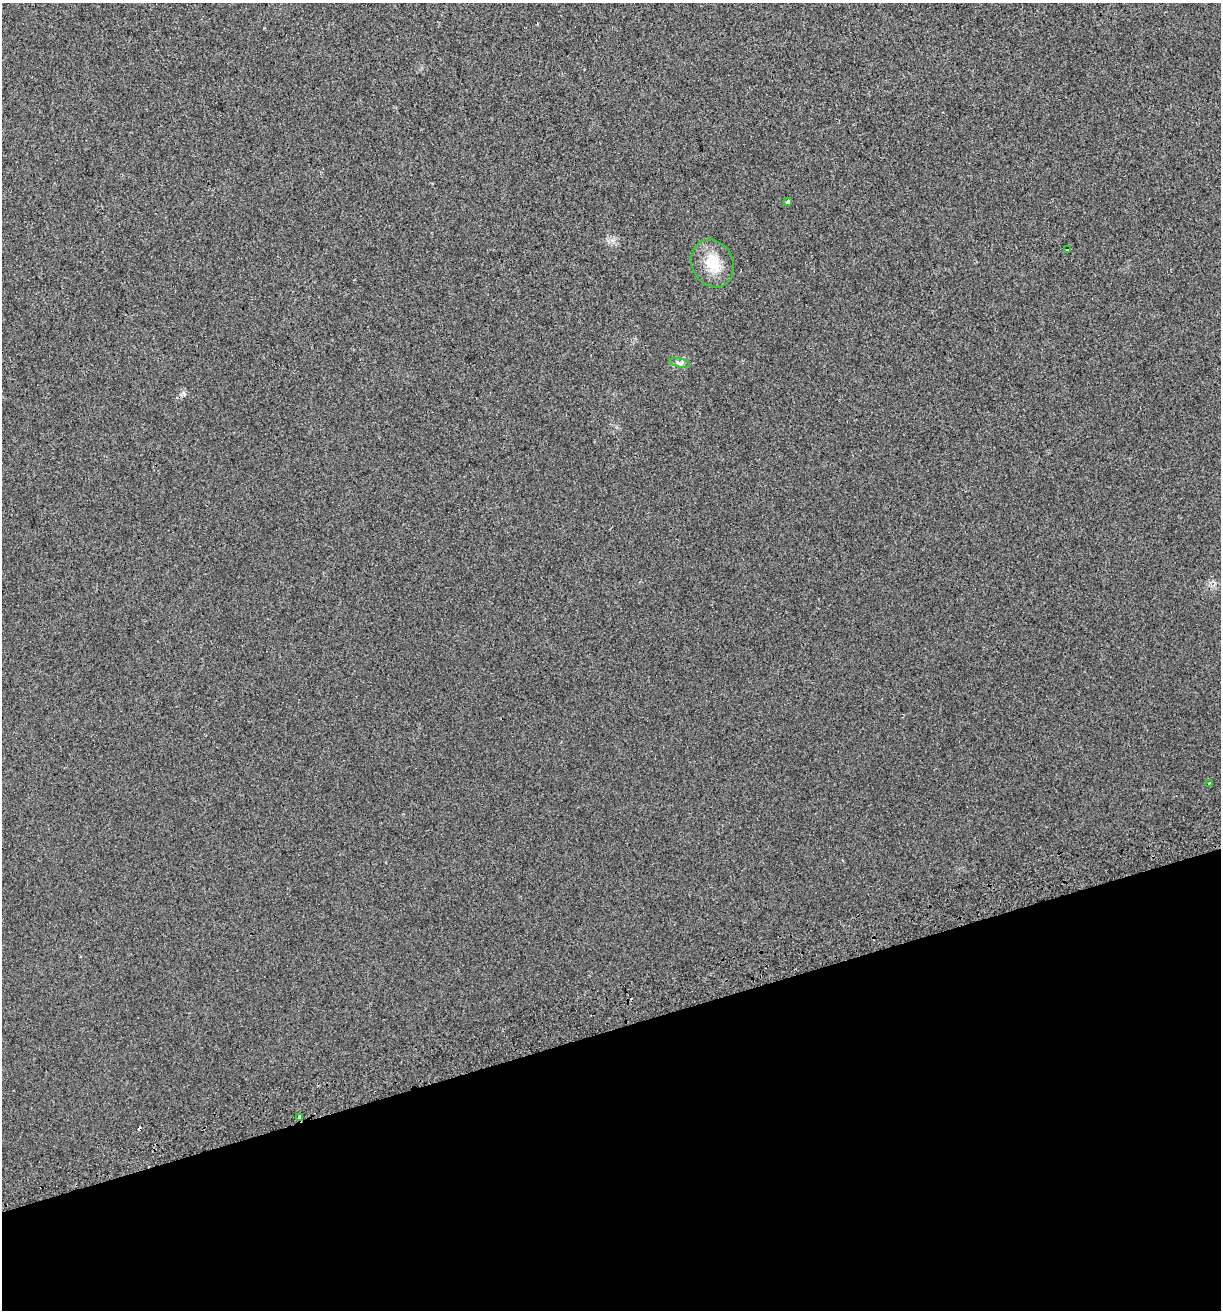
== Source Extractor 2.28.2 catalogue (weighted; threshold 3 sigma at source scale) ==
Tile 14 of 4 x 4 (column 2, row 4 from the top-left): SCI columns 1337-2555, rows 41-1348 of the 5060 x 5314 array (HDU 1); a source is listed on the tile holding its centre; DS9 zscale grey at full resolution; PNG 1223 x 1312 px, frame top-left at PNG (2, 3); each listed source drawn as its Kron ellipse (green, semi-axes under 4 px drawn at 4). Shown black and unused: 21% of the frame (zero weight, under 2 of 3 exposures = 2% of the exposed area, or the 3 px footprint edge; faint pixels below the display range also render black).
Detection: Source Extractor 2.28.2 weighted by HDU 2 'WHT'; one run over the whole footprint, this tile lists its part. Background 0.0296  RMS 0.011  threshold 0.0489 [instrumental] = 3 sigma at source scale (4.5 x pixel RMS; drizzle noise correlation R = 1.50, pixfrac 1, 0.0396/0.0396 arcsec/px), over >= 5 px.
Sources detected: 7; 1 cosmic-ray / hot-pixel residue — neither listed nor drawn; the other 6 listed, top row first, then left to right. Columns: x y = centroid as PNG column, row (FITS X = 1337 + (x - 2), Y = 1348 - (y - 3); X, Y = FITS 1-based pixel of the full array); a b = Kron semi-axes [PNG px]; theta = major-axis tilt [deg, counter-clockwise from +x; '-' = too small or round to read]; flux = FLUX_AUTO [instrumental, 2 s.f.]
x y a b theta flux
787 202 4 4 - 5.5
1068 250 3 3 - 2.7
713 263 25 20 -64 26
679 363 10 3 -11 2.3
1209 783 3 3 - 1.3
299 1118 3 3 - 35
Overlapping masked pixels (flux is a lower limit): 1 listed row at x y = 299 1118